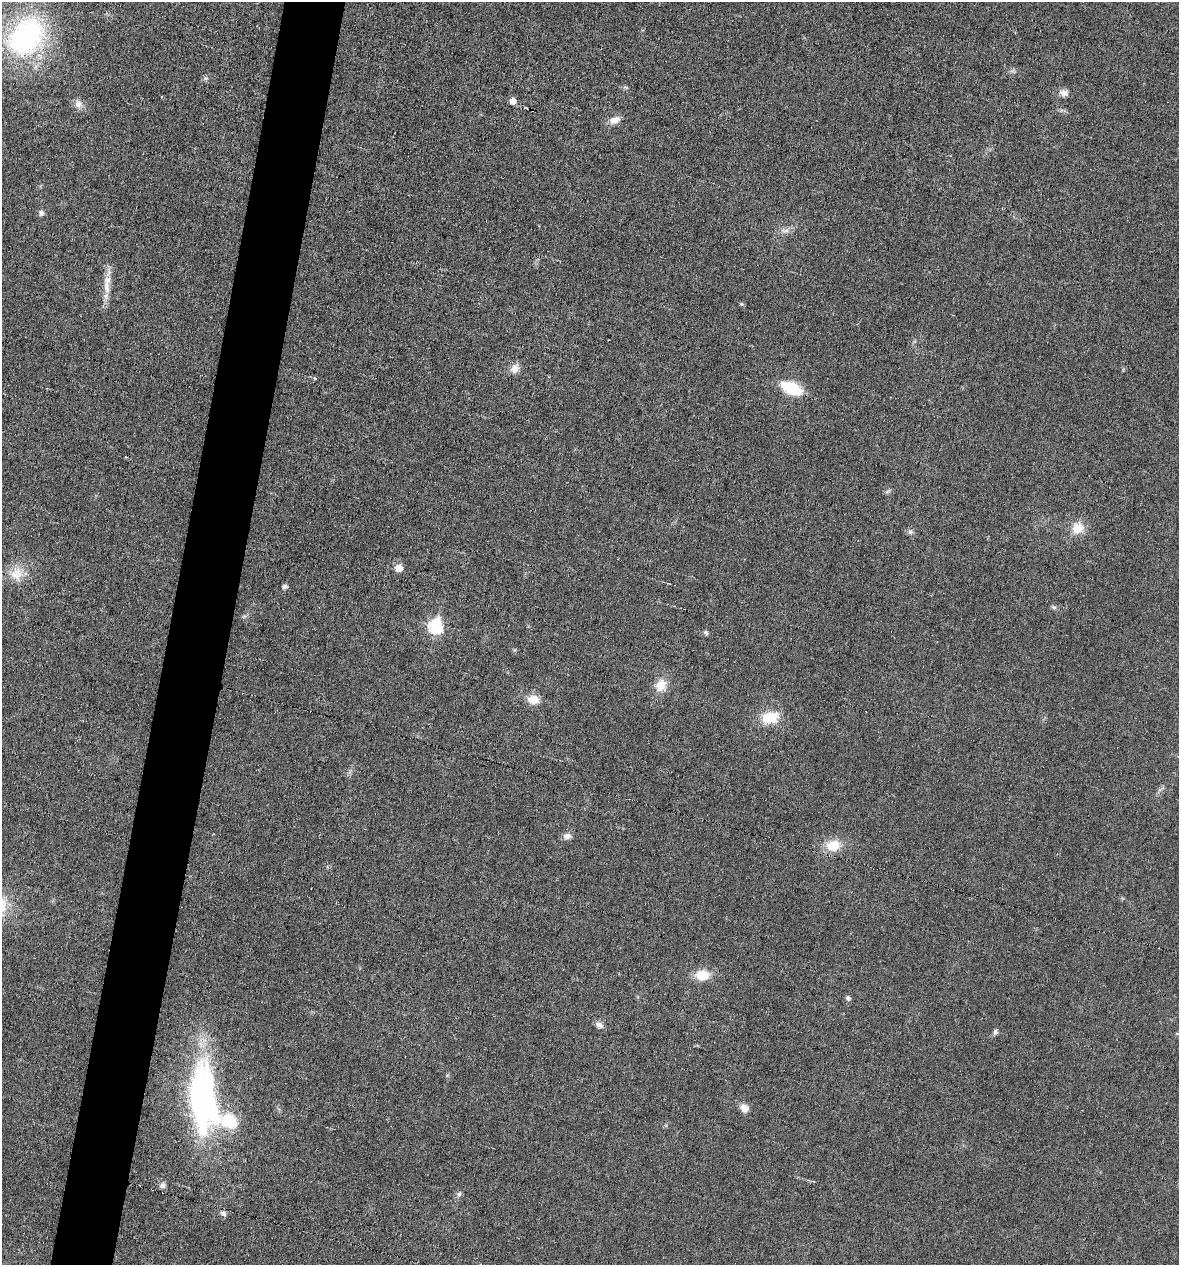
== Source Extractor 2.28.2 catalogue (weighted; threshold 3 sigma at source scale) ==
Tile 7 of 4 x 4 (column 3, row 2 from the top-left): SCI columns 2471-3647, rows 2527-3789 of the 5066 x 5052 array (HDU 1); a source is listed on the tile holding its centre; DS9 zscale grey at full resolution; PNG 1181 x 1267 px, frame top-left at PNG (2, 2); no overlay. Shown black and unused: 5% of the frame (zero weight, under 3 of 6 exposures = <1% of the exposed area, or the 3 px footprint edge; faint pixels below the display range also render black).
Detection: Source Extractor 2.28.2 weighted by HDU 2 'WHT'; one run over the whole footprint, this tile lists its part. Background 0.0182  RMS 0.0035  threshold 0.0143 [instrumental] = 3 sigma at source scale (4.09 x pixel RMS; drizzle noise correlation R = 1.36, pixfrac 0.8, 0.05/0.05 arcsec/px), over >= 5 px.
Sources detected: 41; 1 too faint to see at this stretch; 1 inside a brighter object's white glare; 1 cosmic-ray / hot-pixel residue — not listed; the other 38 listed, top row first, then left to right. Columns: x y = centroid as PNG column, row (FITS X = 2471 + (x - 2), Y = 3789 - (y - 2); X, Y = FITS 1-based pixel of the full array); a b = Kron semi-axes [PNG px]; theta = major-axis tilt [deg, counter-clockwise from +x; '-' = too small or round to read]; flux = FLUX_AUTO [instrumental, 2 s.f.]
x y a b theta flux
26 36 46 35 49 65
206 78 7 6 - 0.73
625 87 6 4 -41 0.51
1064 93 12 9 9 1.8
513 101 6 6 - 2.3
78 104 12 11 - 2.1
615 120 14 8 20 2.8
41 213 8 7 - 0.99
785 230 13 7 11 1.9
106 287 23 9 -88 4.6
742 304 6 5 - 0.45
514 369 12 11 - 2.6
315 378 4 4 - 0.41
792 388 18 10 -22 16
888 491 10 4 30 0.63
1078 528 16 15 - 5.4
910 531 7 7 - 0.91
399 568 6 5 - 4.8
17 574 21 19 -86 6.3
285 586 5 4 - 1.2
1054 607 9 5 -26 0.67
436 626 8 7 - 42
706 633 7 5 -46 0.71
661 685 17 14 67 4.8
533 699 15 11 -8 4
770 717 22 14 13 8.4
567 836 9 7 7 1.9
833 845 19 14 6 6.9
702 975 14 11 2 7.3
848 998 7 5 -52 0.84
599 1025 10 7 -23 1.7
995 1032 7 6 - 0.89
201 1098 78 25 89 84
744 1108 11 9 -46 2.7
230 1121 29 16 -20 14
162 1185 8 8 - 1.1
459 1194 9 6 71 0.96
223 1213 9 6 -33 0.99